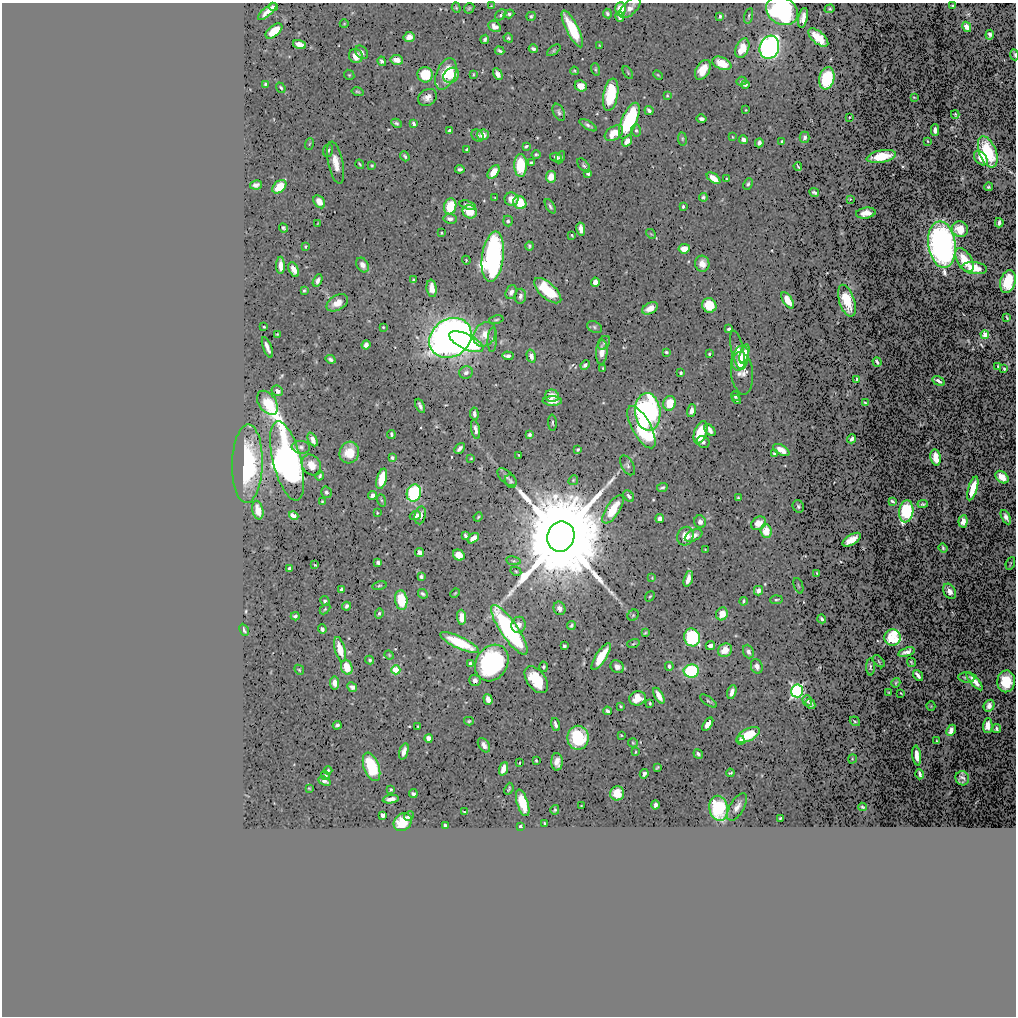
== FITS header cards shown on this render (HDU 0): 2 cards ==
NAXIS1  =                 1014
NAXIS2  =                 1014

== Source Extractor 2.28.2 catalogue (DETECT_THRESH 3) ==
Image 1014 x 1014 px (HDU 0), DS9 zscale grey, 1 PNG px = 1 image px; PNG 1018 x 1018 px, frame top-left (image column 1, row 1014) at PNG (2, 3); each listed source drawn as its Kron ellipse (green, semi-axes under 4 px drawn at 4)
Background 0.502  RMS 0.011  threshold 0.0339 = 3 sigma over >= 5 px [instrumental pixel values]
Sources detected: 419; all 419 listed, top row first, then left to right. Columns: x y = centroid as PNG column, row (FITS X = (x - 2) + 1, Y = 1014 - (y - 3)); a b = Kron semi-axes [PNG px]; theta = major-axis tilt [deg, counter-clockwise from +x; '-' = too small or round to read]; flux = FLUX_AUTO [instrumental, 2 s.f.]
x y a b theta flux
953 5 3 2 - 0.7
491 6 3 3 - 0.48
273 7 4 4 - 1.7
456 8 5 4 - 0.93
469 8 6 4 44 0.98
630 8 13 6 44 5.4
620 9 7 5 85 16
830 9 5 4 - 0.88
267 11 11 4 41 5.7
782 11 17 13 -29 120
509 14 5 4 - 1.4
607 14 5 4 - 1.5
501 15 6 4 45 1.4
531 16 5 4 - 1.3
720 16 3 3 - 1.1
749 16 8 3 77 0.97
620 17 5 3 - 2.5
803 18 10 4 79 4.5
344 24 4 3 - 0.57
494 26 7 5 -34 4.2
967 27 5 4 - 5.7
572 29 20 6 -63 30
274 31 10 5 41 13
990 35 5 4 - 1.8
409 37 5 5 - 5.5
508 38 5 4 - 1.2
818 38 12 6 -41 16
485 39 4 3 - 1.6
299 44 7 4 -14 8.3
599 45 3 2 - 0.49
769 47 12 9 70 240
742 48 10 6 66 16
533 49 4 3 - 1.8
554 50 8 4 36 1.1
500 51 5 3 - 1.4
361 52 7 5 -49 2.4
1014 55 5 3 - 0.74
356 56 7 6 - 6.9
397 60 6 5 - 6.1
382 61 5 4 - 2
722 63 10 6 -23 13
595 69 6 4 -74 1.1
703 70 11 6 60 11
574 71 4 3 - 0.93
628 73 7 3 -59 0.84
446 74 16 9 68 26
473 74 3 2 - 0.71
498 74 6 4 -61 3.6
349 75 5 4 - 0.87
425 75 8 7 - 25
451 75 8 7 - 16
658 75 5 3 - 0.76
827 78 11 7 77 41
741 81 5 4 - 1
265 84 3 3 - 1
745 85 4 3 - 1.9
581 86 6 5 - 8.1
281 88 5 4 - 1.2
358 92 6 3 -13 1.1
611 95 16 7 79 34
667 96 4 3 - 0.71
428 97 10 8 30 5.1
914 97 3 2 - 0.49
649 110 5 3 - 2.1
746 110 3 2 - 0.5
559 112 9 5 -66 1.9
955 114 4 2 - 0.89
850 117 2 2 - 0.46
701 119 5 3 - 2.4
629 121 19 7 66 57
396 123 5 3 - 1.4
414 123 4 3 - 1.9
588 125 10 4 -31 2
636 130 6 5 - 1.4
935 130 5 3 - 3.2
449 131 4 3 - 1.3
614 133 10 6 33 12
477 135 7 5 -44 1.9
483 135 6 5 - 6.7
732 137 3 2 - 0.51
805 137 6 5 - 2
682 139 7 3 -82 0.92
743 139 4 4 - 3.2
627 141 6 4 56 3.8
927 141 3 2 - 0.48
782 142 3 3 - 0.91
759 143 4 4 - 2.4
309 144 6 3 70 0.94
526 146 4 3 - 1.1
328 150 6 5 - 1.6
467 150 3 3 - 1.4
988 152 16 8 -69 37
536 154 4 3 - 1.1
405 156 5 3 - 1.4
881 156 15 6 10 17
556 157 6 4 -17 3.1
560 157 6 4 64 1.4
981 158 8 5 -49 7.5
336 163 21 7 -78 9.4
531 163 4 3 - 1.4
360 164 5 3 - 0.8
372 165 4 3 - 0.73
521 165 11 6 89 31
584 165 8 4 -50 1.5
798 166 4 2 - 0.9
460 169 4 3 - 1.5
494 172 8 5 53 10
588 173 4 3 - 1.9
551 177 5 5 - 8.7
714 178 8 4 -38 9.1
726 179 3 2 - 0.5
748 184 6 4 62 1.2
256 185 6 4 10 2.6
279 187 8 5 41 19
988 187 4 4 - 1.2
814 192 5 3 - 1.4
703 197 4 4 - 1.3
495 198 3 2 - 0.59
511 199 7 6 - 7.3
850 199 2 2 - 0.47
319 202 7 5 -54 6.1
520 203 7 6 - 19
468 205 8 4 -16 2.5
450 206 8 6 74 20
550 206 8 4 -61 1.7
683 207 3 3 - 1.6
470 212 7 6 - 13
866 213 10 5 8 5.2
450 219 6 5 - 2.9
508 221 5 5 - 1.6
318 223 4 2 - 0.48
999 223 5 3 - 2.4
283 228 5 3 - 1.4
581 229 7 4 -79 6.5
960 229 8 7 - 10
441 233 3 2 - 0.73
651 234 5 4 - 0.77
572 235 3 2 - 0.71
942 245 23 13 -82 300
529 246 4 3 - 1.3
305 247 3 2 - 0.85
684 249 5 4 - 8.8
493 257 25 11 83 230
466 260 4 3 - 0.7
964 260 13 7 -59 16
702 264 8 7 - 6.4
280 265 8 4 -89 5.4
363 265 8 5 -60 4.2
975 268 12 6 -6 12
294 269 8 4 -62 6
413 280 4 2 - 0.86
318 281 6 4 62 2.7
1008 281 11 7 75 24
595 282 4 4 - 7.2
432 288 9 5 -82 6.4
304 291 4 3 - 1.1
548 291 17 7 -42 31
511 292 7 5 68 3.1
520 296 7 5 83 2.8
788 300 9 4 -57 13
847 301 16 7 -72 16
337 303 12 7 30 7.9
709 305 7 7 - 20
650 308 8 5 27 7
1007 318 4 2 - 0.75
496 320 7 4 13 1.1
264 327 3 3 - 0.78
383 327 3 2 - 0.65
594 327 8 5 -29 1.7
729 329 4 3 - 1.2
277 334 3 2 - 0.64
485 334 13 10 56 11
985 335 4 4 - 7.7
450 338 22 18 36 590
492 340 12 4 86 2.2
466 342 18 7 -25 69
604 343 7 5 56 1.6
366 345 5 4 - 3.1
267 347 11 3 -69 3.7
738 350 20 6 -77 6.7
602 352 12 5 86 5.9
666 352 4 3 - 1.1
709 354 3 2 - 0.85
744 354 10 4 74 7.8
508 356 6 4 -3 2.7
531 356 6 4 -75 3.7
740 358 13 8 74 11
331 359 5 3 - 1.8
877 362 5 3 - 1.8
585 365 5 3 - 1.9
998 366 3 2 - 0.65
603 368 3 2 - 0.76
1004 369 3 3 - 0.83
466 372 7 6 - 2.9
681 373 4 3 - 1.2
742 373 21 11 -84 8.1
857 379 4 3 - 1.4
939 381 6 3 -31 2.4
277 391 6 5 - 3.3
552 396 7 6 - 6.3
735 396 5 3 - 1.1
736 400 5 4 - 1.3
552 401 9 4 -2 5.7
267 403 13 8 -55 18
670 403 7 6 - 17
865 403 3 3 - 0.91
420 406 7 3 -65 2.2
691 411 6 4 75 3.9
648 412 19 12 -86 220
474 414 6 4 -84 2.3
552 423 8 3 -87 1.1
641 427 24 9 -61 47
476 429 10 4 -78 2.9
710 430 7 4 -48 3.4
701 432 12 6 71 29
391 434 4 3 - 1.3
529 435 4 3 - 1.5
313 439 7 4 -63 5.1
852 439 4 3 - 1.9
703 442 7 5 -34 2
301 447 9 6 -7 2.3
460 448 6 3 48 2.6
578 449 4 3 - 1.1
781 450 9 4 -31 5.9
349 453 11 9 67 13
774 454 4 3 - 1.3
519 455 3 2 - 0.58
936 457 8 5 -79 12
392 458 4 4 - 1.4
471 458 3 2 - 0.66
287 461 41 14 -76 380
247 464 39 15 88 68
311 465 11 9 -54 7.3
627 465 11 6 -60 2.1
320 476 4 3 - 1.2
507 477 11 6 -40 2.7
1002 477 7 5 -43 12
382 479 10 5 75 22
573 480 5 4 - 0.98
511 481 7 5 -58 1.6
662 487 5 3 - 1.2
973 488 12 4 73 16
326 492 6 5 - 1.7
414 493 9 7 71 69
372 495 5 4 - 2.9
629 496 6 4 -49 2.3
738 498 3 3 - 0.85
381 500 6 4 -71 1.1
322 501 3 3 - 0.59
892 501 4 2 - 1.1
923 504 5 3 - 1.3
798 506 6 5 - 1.4
613 509 16 6 57 19
258 510 9 5 -77 7.2
906 511 11 7 83 61
377 513 3 3 - 0.69
420 515 9 5 78 4.4
294 516 5 4 - 8.5
415 516 5 4 - 2.9
478 517 5 3 - 0.8
1006 517 8 4 -62 2.9
660 519 4 4 - 3.5
963 521 6 4 84 5.6
700 522 6 6 - 3.4
758 523 8 6 36 6.6
766 531 7 5 -86 12
694 535 9 5 26 4.1
465 536 3 3 - 1.5
561 536 15 13 71 22000
685 536 9 8 - 11
473 538 6 4 38 5.1
852 540 10 5 31 11
943 548 5 3 - 1.4
705 549 3 2 - 0.41
419 552 5 4 - 4
459 555 6 5 - 9.2
513 561 7 4 -8 1.1
378 562 4 3 - 1.8
1010 563 7 2 69 0.69
315 565 3 3 - 0.54
289 568 4 3 - 1.2
516 571 6 4 -29 0.95
817 573 3 3 - 0.73
421 576 4 4 - 1.5
652 578 3 3 - 0.49
688 579 8 4 73 5
379 586 7 4 14 1.1
798 586 8 2 -69 0.71
341 589 4 3 - 1.6
758 591 5 4 - 4.3
950 591 8 6 -60 4.4
455 593 5 3 - 0.75
423 594 5 3 - 1.4
650 596 5 3 - 0.79
401 600 10 6 -83 26
776 600 6 4 5 1.1
325 601 5 4 - 1.6
743 601 4 3 - 1
346 606 4 3 - 1.9
559 608 7 5 -67 3.8
325 609 6 4 45 0.99
379 613 5 4 - 1.3
722 614 6 5 - 9.8
633 615 6 5 - 0.93
295 616 4 4 - 1.6
461 617 7 4 -88 8.1
822 619 4 3 - 1.8
519 625 8 7 - 4.4
571 625 4 3 - 1.3
322 629 5 3 - 2.1
244 630 6 3 -63 1.5
509 630 29 8 -55 140
645 633 4 2 - 0.75
692 637 9 8 - 71
892 637 8 8 - 40
459 643 21 6 -25 31
633 644 6 3 19 0.78
710 645 5 4 - 3.8
564 646 4 3 - 1.6
340 649 13 5 -74 12
725 650 7 6 - 8.1
748 651 7 5 -67 2.6
906 652 8 4 18 3.5
389 655 5 4 - 0.8
601 656 16 5 57 20
370 660 4 4 - 1.2
879 661 7 3 -46 0.63
911 662 5 2 - 0.97
470 663 3 3 - 1.5
492 663 19 15 58 120
669 666 4 4 - 2.1
757 666 7 5 -72 3.8
347 667 7 5 -70 17
543 667 5 4 - 1.4
617 667 7 6 - 4.4
870 667 8 3 90 1.1
299 670 5 4 - 0.9
396 670 4 4 - 23
691 671 7 6 - 53
918 675 6 3 -52 3.9
966 678 8 5 -7 2
475 680 6 5 - 3.5
536 680 15 9 -53 30
975 681 11 4 -49 7.8
1006 681 11 9 86 26
335 683 6 4 -83 4.9
896 683 5 3 - 0.94
352 687 5 4 - 2.3
797 691 6 6 - 130
732 692 7 4 74 3.9
889 693 3 2 - 0.53
901 693 3 2 - 0.5
659 696 9 4 -60 6.9
637 698 8 7 - 10
488 699 5 4 - 4.8
708 701 10 4 -35 1.5
807 701 6 4 -73 1.6
650 703 3 2 - 0.85
810 704 5 4 - 2.1
620 706 3 3 - 1.2
931 706 4 4 - 0.59
989 706 6 5 - 4.4
607 711 4 3 - 2.1
469 721 5 4 - 0.87
855 721 5 4 - 1.1
708 724 7 4 55 4.9
337 725 4 3 - 1.6
555 725 7 3 -74 2.4
418 726 3 3 - 0.8
988 726 7 5 88 6.9
997 729 4 3 - 2
951 730 6 4 64 4.4
621 735 3 2 - 0.64
748 735 12 6 27 22
429 738 4 4 - 7.9
578 738 12 10 -90 49
741 740 4 3 - 1.6
937 741 3 2 - 0.67
633 743 5 4 - 0.89
484 745 8 5 -56 4.4
404 751 8 4 72 4.1
635 752 3 2 - 0.68
698 754 5 4 - 1.9
917 756 10 4 -83 5.9
852 759 4 3 - 0.6
536 760 3 2 - 0.91
557 762 9 5 -88 5.9
519 763 3 2 - 0.56
372 767 15 7 -70 42
657 767 4 3 - 0.96
503 769 7 4 70 7.5
328 770 4 3 - 0.95
730 773 4 2 - 0.84
644 774 5 3 - 2.2
920 774 5 3 - 1.8
325 775 4 4 - 1.2
962 778 7 6 - 3.1
324 781 6 3 -21 2.3
309 788 3 2 - 0.53
391 789 4 3 - 1.2
509 789 6 3 66 1.1
617 793 7 7 - 15
413 794 4 3 - 2.3
391 799 8 4 8 4.4
523 803 14 5 -72 26
655 805 4 3 - 2.8
581 806 3 2 - 0.44
737 807 15 7 60 4.8
862 807 4 3 - 0.97
718 808 12 9 -80 55
555 810 5 4 - 1.1
464 812 4 3 - 1
383 815 4 3 - 3.8
409 816 5 4 - 2
780 818 3 2 - 0.82
403 822 10 8 44 21
544 823 3 2 - 0.84
445 825 3 3 - 1.5
520 826 3 3 - 1.3
At the frame edge (FLAGS 8, measured only in part): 3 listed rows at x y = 630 8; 782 11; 1014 55